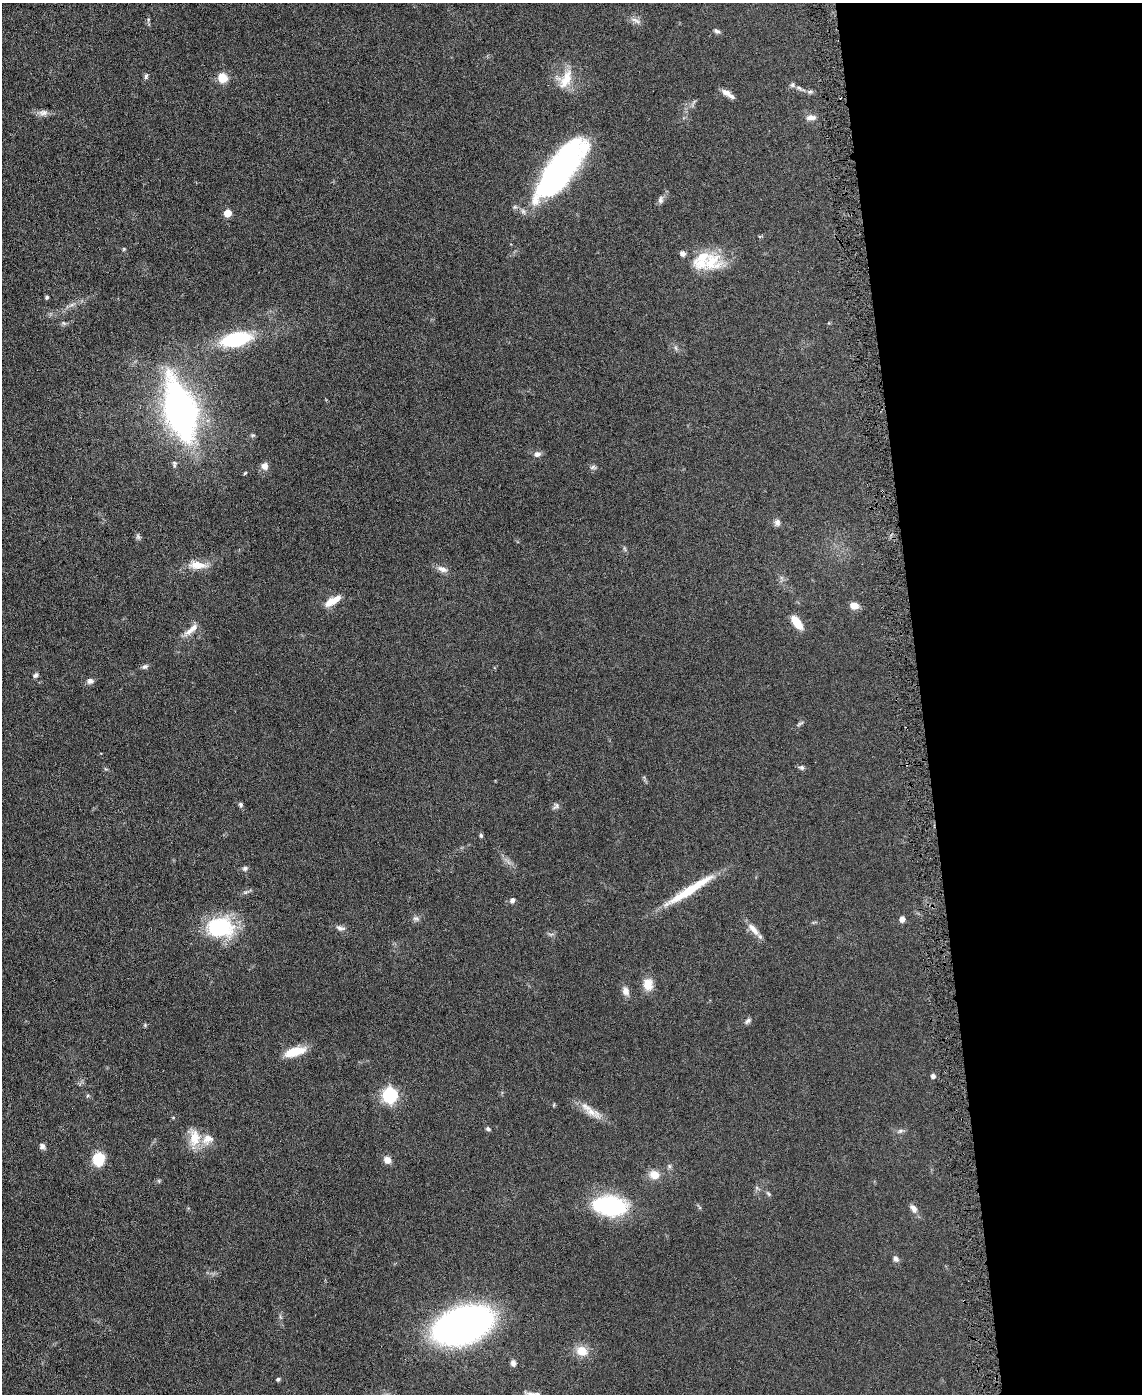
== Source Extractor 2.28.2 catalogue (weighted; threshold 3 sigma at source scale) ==
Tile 8 of 4 x 3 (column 4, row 2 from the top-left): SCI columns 3423-4562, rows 1519-2910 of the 4565 x 4533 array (HDU 1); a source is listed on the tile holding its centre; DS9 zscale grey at full resolution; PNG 1144 x 1396 px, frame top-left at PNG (2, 3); no overlay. Shown black and unused: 19% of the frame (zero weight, under 3 of 6 exposures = <1% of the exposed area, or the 3 px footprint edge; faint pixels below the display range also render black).
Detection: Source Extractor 2.28.2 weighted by HDU 2 'WHT'; one run over the whole footprint, this tile lists its part. Background 0.0616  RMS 0.0057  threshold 0.0235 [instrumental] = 3 sigma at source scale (4.09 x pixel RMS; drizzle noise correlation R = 1.36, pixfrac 0.8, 0.05/0.05 arcsec/px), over >= 5 px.
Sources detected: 80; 1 long thin detection or spike segment (spike, bleed or trail) — not listed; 5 inside a brighter listed object's ellipse — not listed separately; the other 74 listed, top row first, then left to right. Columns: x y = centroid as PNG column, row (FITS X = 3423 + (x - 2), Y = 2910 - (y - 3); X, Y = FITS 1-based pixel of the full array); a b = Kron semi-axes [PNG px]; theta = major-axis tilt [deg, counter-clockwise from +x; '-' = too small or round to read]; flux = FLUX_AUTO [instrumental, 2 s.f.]
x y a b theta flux
636 20 16 5 -27 2.1
717 31 9 5 -23 1.3
146 76 8 5 76 0.99
222 78 11 10 - 6.8
565 79 28 17 59 12
799 88 9 5 -23 1.5
810 92 7 5 21 1.2
728 94 16 5 -35 3.5
43 113 12 8 5 2.6
811 118 15 7 2 2.7
560 169 65 21 53 140
660 200 10 6 -88 1.6
227 213 5 5 - 11
124 249 6 3 71 0.53
682 253 6 5 - 2
711 262 30 25 23 18
47 297 4 3 - 0.95
64 323 7 4 -34 0.89
236 339 22 10 13 49
676 348 7 4 -71 0.93
180 410 72 34 -74 160
253 435 6 4 40 0.75
537 454 8 7 - 2
264 466 9 8 - 3
593 467 8 6 -1 1.2
245 473 5 3 - 0.53
777 522 9 8 - 1.9
138 536 8 5 -71 1.1
197 565 24 10 -4 7.5
442 569 15 7 -23 3
331 602 17 10 32 6.1
854 606 8 7 - 5.1
797 622 17 8 -54 7.6
191 629 25 7 39 4.6
145 667 8 6 20 1.5
35 675 7 5 54 1.2
90 681 9 8 - 1.8
800 724 12 4 30 1.1
802 767 6 6 - 1.2
241 805 7 5 -48 1.1
556 806 10 7 41 1.5
481 836 6 4 -75 0.87
245 868 7 6 - 1.3
512 900 6 5 - 1.8
416 918 9 5 4 1.5
902 919 5 4 - 3.6
220 927 31 23 0 37
340 928 13 6 -10 2
753 929 22 8 -48 4.6
648 984 15 12 -84 6.7
626 991 11 8 -70 3
748 1021 9 6 39 1.6
294 1052 28 10 14 10
933 1076 5 5 - 1.7
390 1095 7 7 - 84
87 1096 5 3 - 0.62
591 1112 32 9 -27 7.3
488 1129 6 5 - 1
900 1131 7 4 44 1
194 1138 25 14 -89 10
42 1146 8 7 - 1.7
98 1159 13 11 90 14
387 1160 8 7 - 3.9
669 1166 6 5 - 0.97
654 1175 12 10 -17 5.8
768 1194 8 5 -52 0.91
610 1206 27 15 -9 65
914 1208 11 7 -57 2.8
896 1259 8 7 - 1.6
463 1325 36 21 20 340
582 1351 13 11 -24 7.8
513 1363 8 7 - 1.7
278 1379 4 4 - 1.2
531 1394 16 6 -6 3
Isophote crosses this tile's border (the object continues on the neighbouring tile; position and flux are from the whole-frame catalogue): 1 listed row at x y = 531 1394